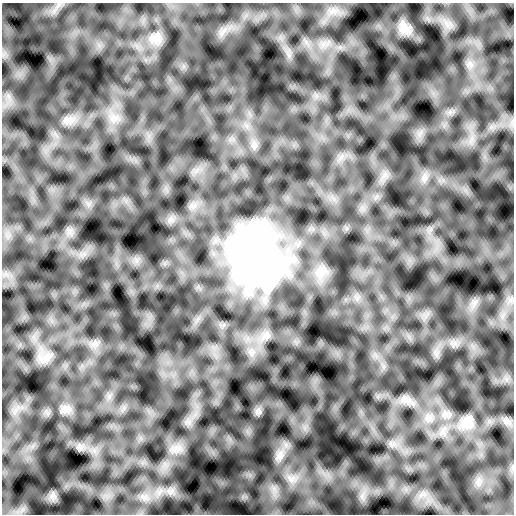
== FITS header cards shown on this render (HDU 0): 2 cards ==
NAXIS1  =                  512 /
NAXIS2  =                  512 /

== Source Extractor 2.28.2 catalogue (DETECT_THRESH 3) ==
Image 512 x 512 px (HDU 0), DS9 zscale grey, 1 PNG px = 1 image px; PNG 516 x 516 px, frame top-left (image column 1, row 512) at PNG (2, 3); no overlay
Background 3.83e-07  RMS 3.0e-06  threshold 8.94e-06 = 3 sigma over >= 5 px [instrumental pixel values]
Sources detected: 13; all 13 listed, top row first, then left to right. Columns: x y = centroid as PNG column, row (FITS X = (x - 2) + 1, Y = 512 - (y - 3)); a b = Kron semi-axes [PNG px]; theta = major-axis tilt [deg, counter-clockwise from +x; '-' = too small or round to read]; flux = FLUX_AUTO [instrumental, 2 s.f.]
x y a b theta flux
405 28 20 11 -46 2.0e-03
155 38 16 14 -10 2.1e-03
68 120 11 5 55 1.1e-03
256 258 64 51 -73 8.2e-02
510 300 7 6 - 7.5e-04
405 399 15 10 -20 1.7e-03
65 409 13 12 - 1.5e-03
258 411 10 6 51 7.0e-04
429 418 10 7 75 1.3e-03
508 422 12 6 -42 9.8e-04
467 423 24 20 17 4.9e-03
280 455 17 11 77 2.2e-03
292 479 14 11 2 2.3e-03